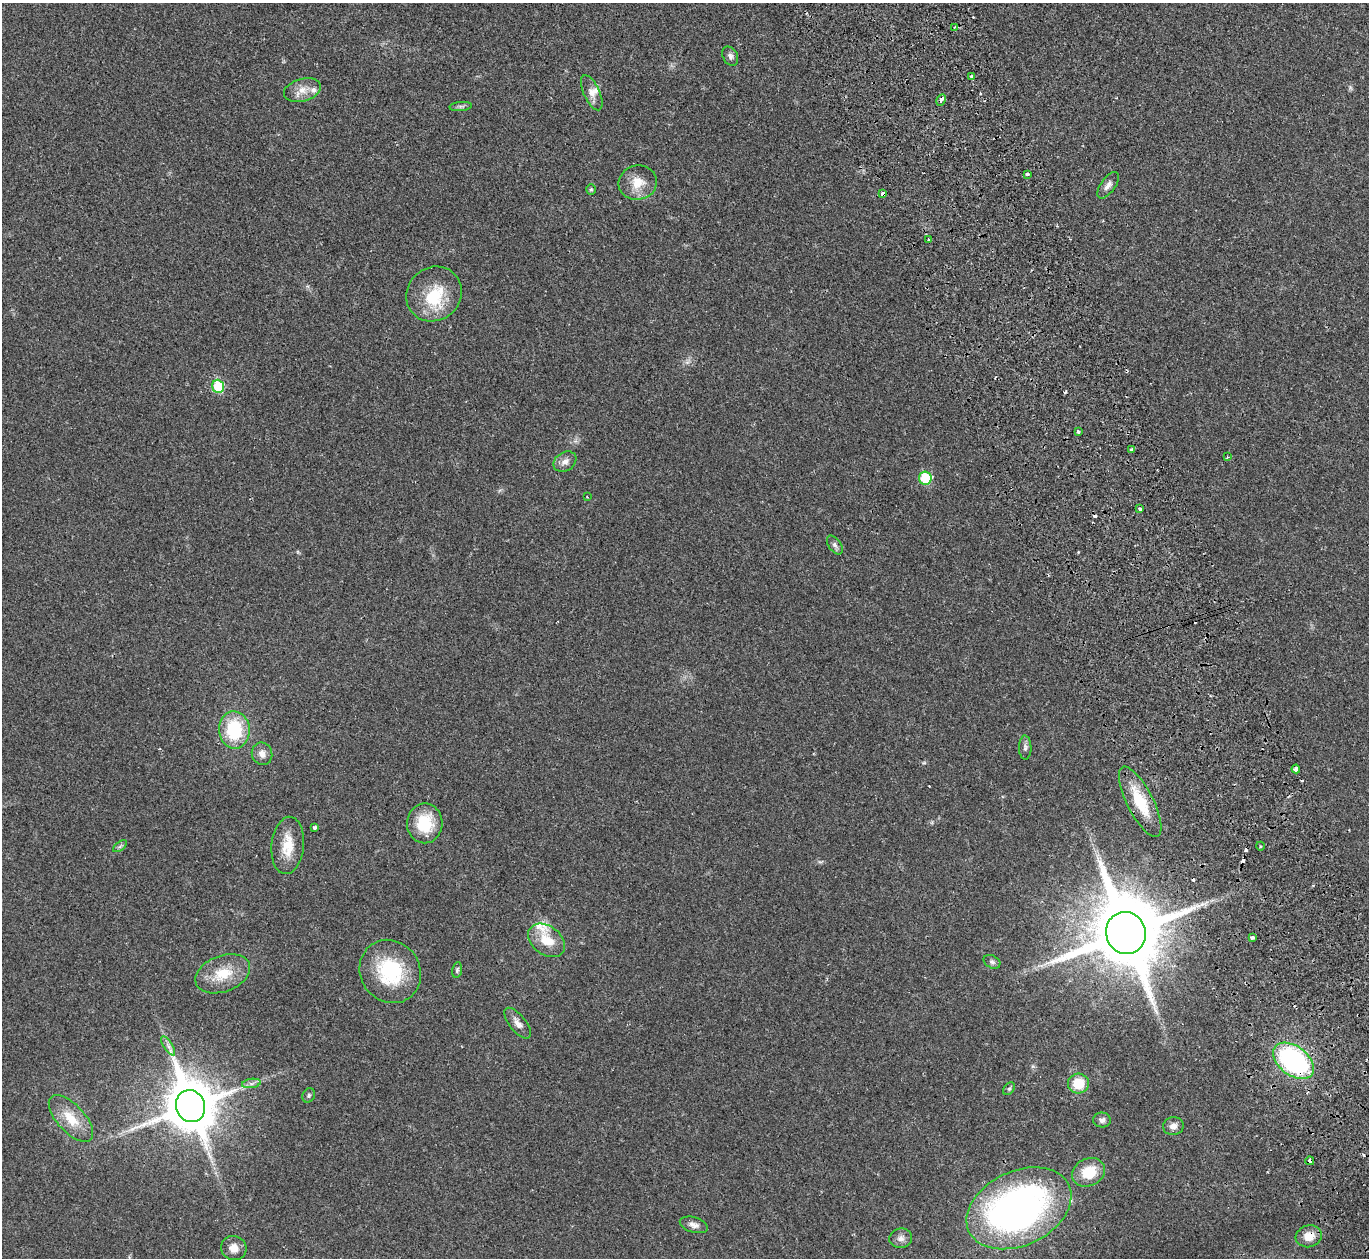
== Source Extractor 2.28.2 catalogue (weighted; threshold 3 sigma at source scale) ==
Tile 6 of 4 x 4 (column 2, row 2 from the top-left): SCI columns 1423-2789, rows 2693-3948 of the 5582 x 5510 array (HDU 1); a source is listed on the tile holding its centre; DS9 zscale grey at full resolution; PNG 1371 x 1260 px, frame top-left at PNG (2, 3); each listed source drawn as its Kron ellipse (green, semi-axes under 4 px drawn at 4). Shown black and unused: <1% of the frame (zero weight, under 2 of 3 exposures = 3% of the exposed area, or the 3 px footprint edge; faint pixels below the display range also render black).
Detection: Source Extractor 2.28.2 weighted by HDU 2 'WHT'; one run over the whole footprint, this tile lists its part. Background 0.0176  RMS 0.004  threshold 0.018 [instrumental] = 3 sigma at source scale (4.5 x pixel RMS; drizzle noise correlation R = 1.50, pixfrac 1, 0.05/0.05 arcsec/px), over >= 5 px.
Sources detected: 74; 2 too faint to see at this stretch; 1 inside a brighter object's white glare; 10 cosmic-ray / hot-pixel residue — neither listed nor drawn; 3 inside a brighter listed object's ellipse — not listed separately; the other 58 listed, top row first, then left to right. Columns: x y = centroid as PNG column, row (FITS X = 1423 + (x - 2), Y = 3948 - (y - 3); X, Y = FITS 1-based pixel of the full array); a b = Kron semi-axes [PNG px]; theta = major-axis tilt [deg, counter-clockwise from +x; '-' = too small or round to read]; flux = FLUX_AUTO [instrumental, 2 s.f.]
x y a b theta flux
954 27 3 3 - 0.36
730 56 10 7 -62 1.4
971 76 3 3 - 0.96
302 90 19 11 16 4.5
592 93 19 8 -65 3
941 100 6 4 61 2
461 106 11 4 4 0.93
1027 174 3 3 - 1.1
638 183 19 17 14 6.9
1108 185 15 7 54 2.1
591 189 5 4 - 0.56
883 193 4 3 - 3
928 239 3 2 - 0.39
434 294 29 26 41 17
218 386 6 5 - 22
1078 432 3 3 - 0.97
1131 450 3 3 - 1.4
1228 457 3 2 - 0.31
565 462 12 9 33 2.4
925 478 6 6 - 17
587 497 2 2 - 0.23
1140 509 3 3 - 2.2
835 545 11 6 -55 1.3
234 730 19 15 -87 22
1025 748 12 6 -89 1.3
262 754 11 10 - 2.7
1296 769 4 4 - 3.4
1140 802 39 13 -63 15
425 823 20 18 88 14
314 828 3 3 - 1.9
288 845 29 16 84 9.2
120 846 8 4 37 0.81
1260 846 4 3 - 0.38
1126 933 21 19 -68 4700
1252 938 4 3 - 1.5
546 940 20 14 -36 8.5
992 962 9 6 -28 0.99
457 970 8 5 79 0.83
390 971 32 29 -55 27
223 974 28 18 21 11
518 1023 18 8 -52 2.9
168 1046 11 4 -57 1.3
1293 1061 23 14 -38 64
251 1083 9 4 9 1.3
1078 1083 10 10 - 9.1
1009 1089 7 4 53 0.68
309 1095 7 6 - 0.78
191 1106 16 14 -68 2200
71 1118 29 14 -47 9.8
1102 1120 9 7 -3 1.5
1173 1126 10 9 - 2.3
1310 1161 4 4 - 2
1089 1172 17 13 28 10
1019 1208 55 37 25 160
694 1225 14 7 -17 2.1
1309 1236 13 11 16 4.6
901 1238 11 10 - 2.1
234 1248 13 12 - 3.5
Overlapping masked pixels (flux is a lower limit): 8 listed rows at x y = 941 100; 883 193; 1296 769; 1140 802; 1126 933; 1293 1061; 1310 1161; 1309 1236